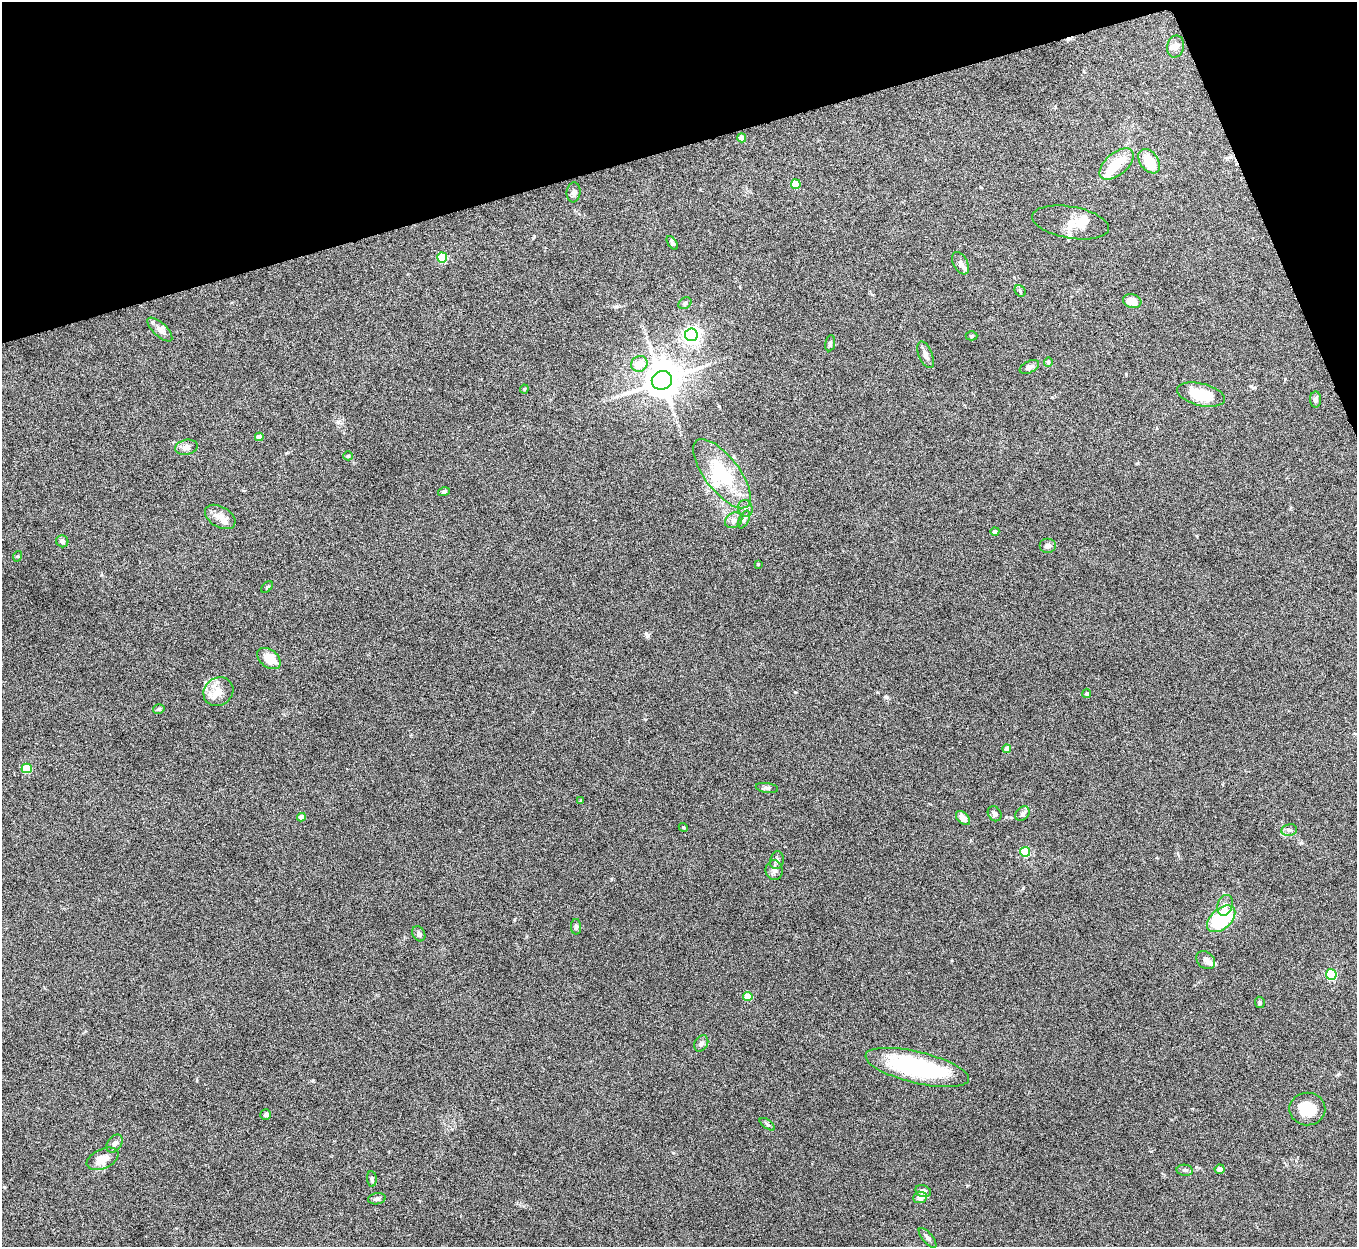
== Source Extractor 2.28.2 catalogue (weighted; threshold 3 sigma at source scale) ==
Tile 3 of 4 x 4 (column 3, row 1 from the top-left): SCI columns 2710-4064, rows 3884-5128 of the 5422 x 5403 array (HDU 1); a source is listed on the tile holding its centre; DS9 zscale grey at full resolution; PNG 1359 x 1249 px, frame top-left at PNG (2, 2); each listed source drawn as its Kron ellipse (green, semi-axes under 4 px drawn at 4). Shown black and unused: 14% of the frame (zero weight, under 5 of 10 exposures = <1% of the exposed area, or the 3 px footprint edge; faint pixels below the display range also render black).
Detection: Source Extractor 2.28.2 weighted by HDU 2 'WHT'; one run over the whole footprint, this tile lists its part. Background 0.145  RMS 0.0057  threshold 0.0235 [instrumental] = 3 sigma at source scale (4.09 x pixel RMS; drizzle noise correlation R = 1.36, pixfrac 0.8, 0.05/0.05 arcsec/px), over >= 5 px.
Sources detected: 90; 1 inside a brighter object's white glare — neither listed nor drawn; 10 inside a brighter listed object's ellipse — not listed separately; the other 79 listed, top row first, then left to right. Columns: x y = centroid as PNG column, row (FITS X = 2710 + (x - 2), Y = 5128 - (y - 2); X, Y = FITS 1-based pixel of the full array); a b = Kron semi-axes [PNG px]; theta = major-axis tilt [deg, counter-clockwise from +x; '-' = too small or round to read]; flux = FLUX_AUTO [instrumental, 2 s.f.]
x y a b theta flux
1176 46 11 8 77 2.3
742 138 4 4 - 7
1149 161 13 9 -55 12
1117 164 20 11 41 13
796 184 5 5 - 13
574 192 10 7 84 1.7
1070 222 39 16 -10 8.1
672 243 8 3 -56 1.1
442 258 5 5 - 20
960 263 12 7 -63 1.9
1020 291 6 5 - 0.87
1132 301 9 7 -16 5.4
685 303 7 5 29 1.3
160 330 16 6 -43 3.2
691 335 6 6 - 210
972 336 6 4 1 0.75
830 343 8 5 81 1.1
926 355 14 6 -68 2.3
1048 362 4 4 - 0.56
639 364 8 7 - 6.9
1029 367 10 6 26 2.1
662 380 10 9 - 1300
524 389 4 4 - 0.57
1201 395 24 11 -14 16
1315 399 8 5 89 1.4
259 437 4 4 - 3.7
186 447 11 7 12 2.7
348 456 5 4 - 0.65
722 474 41 17 -52 28
444 492 6 4 15 0.89
745 508 8 7 - 1.9
220 517 16 10 -30 4.1
744 519 9 5 63 1.3
734 520 9 7 33 1.9
995 531 4 4 - 1.4
62 541 6 6 - 1.6
1048 546 8 7 - 1.6
18 556 5 3 - 0.41
758 564 4 4 - 0.37
267 587 7 4 45 0.73
269 659 13 9 -38 8.6
218 692 15 13 37 6
1087 693 4 4 - 0.82
159 709 6 4 17 0.91
1007 749 4 4 - 4.9
27 768 5 5 - 20
767 788 11 5 -8 1.2
581 801 4 4 - 0.61
995 814 8 6 -57 1.4
1022 814 8 6 46 1.5
301 817 4 4 - 4.6
963 818 8 5 -47 3
683 827 4 3 - 0.49
1289 830 8 6 11 1.4
1025 852 5 5 - 23
777 860 9 6 76 1.7
774 870 10 8 -81 2.4
1225 905 10 7 71 2.9
1221 919 17 10 41 35
576 927 8 5 -89 1.1
419 934 8 6 -58 1.7
1206 960 10 8 -39 2.1
1331 974 5 5 - 42
748 997 5 4 - 11
1260 1002 6 5 - 0.88
701 1043 9 6 60 1.8
917 1067 53 15 -14 66
1307 1109 18 16 -2 12
266 1115 5 5 - 1.2
767 1124 9 4 -35 0.96
114 1144 10 7 53 2.2
103 1159 17 9 24 6.3
1220 1169 5 5 - 2.3
1185 1170 8 5 -9 1.1
372 1179 8 5 -84 1
923 1191 8 5 -14 1.9
920 1197 7 5 6 3.7
377 1199 9 5 9 1.2
927 1238 12 5 -50 1.5
Unlisted compact peaks at least as high as the median listed source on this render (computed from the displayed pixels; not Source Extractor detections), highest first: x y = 647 636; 795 692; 673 1153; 886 697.